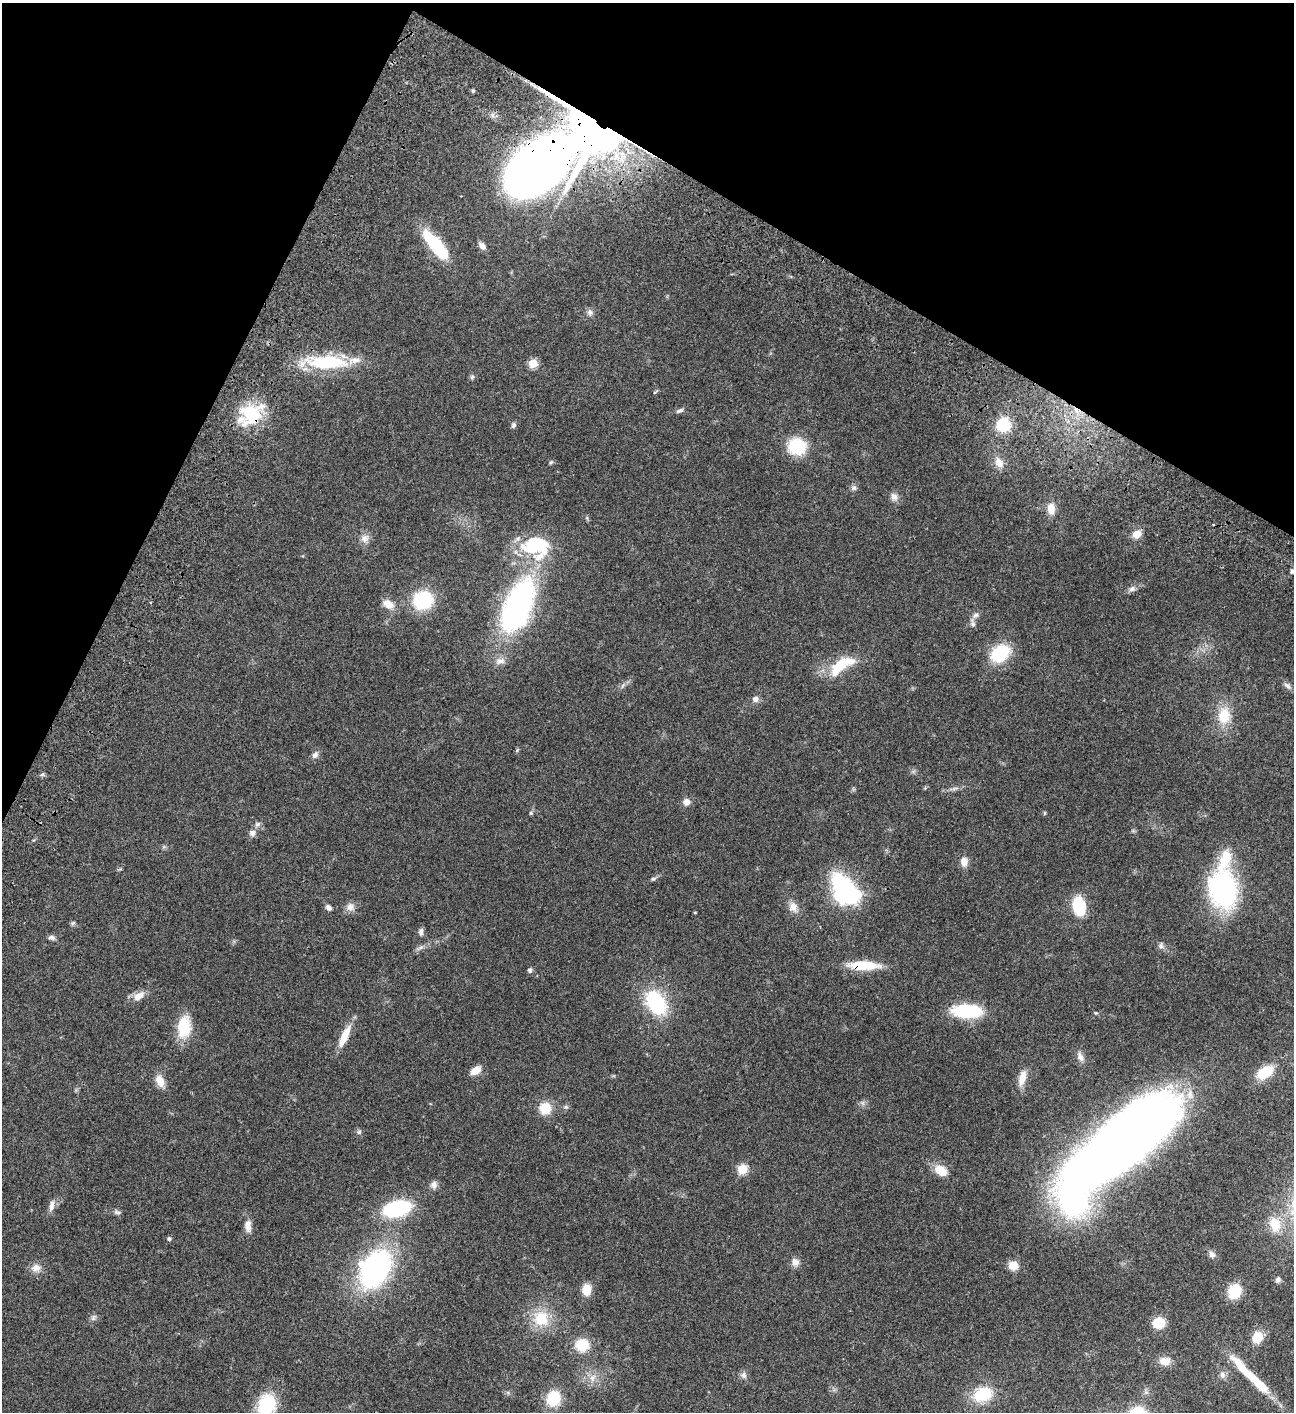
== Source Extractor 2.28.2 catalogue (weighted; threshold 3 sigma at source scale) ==
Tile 2 of 4 x 4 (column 2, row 1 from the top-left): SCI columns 1797-3088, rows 4432-5841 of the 6048 x 6047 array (HDU 1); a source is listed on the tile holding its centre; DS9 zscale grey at full resolution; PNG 1296 x 1414 px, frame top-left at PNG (2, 3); no overlay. Shown black and unused: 22% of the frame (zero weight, under 3 of 4 exposures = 13% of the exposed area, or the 3 px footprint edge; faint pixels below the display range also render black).
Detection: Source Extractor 2.28.2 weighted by HDU 2 'WHT'; one run over the whole footprint, this tile lists its part. Background 0.0644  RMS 0.0059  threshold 0.0263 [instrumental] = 3 sigma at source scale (4.5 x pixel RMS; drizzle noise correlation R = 1.50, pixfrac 1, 0.05/0.05 arcsec/px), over >= 5 px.
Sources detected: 109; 2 inside a brighter object's white glare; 1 cosmic-ray / hot-pixel residue — not listed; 5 inside a brighter listed object's ellipse — not listed separately; the other 101 listed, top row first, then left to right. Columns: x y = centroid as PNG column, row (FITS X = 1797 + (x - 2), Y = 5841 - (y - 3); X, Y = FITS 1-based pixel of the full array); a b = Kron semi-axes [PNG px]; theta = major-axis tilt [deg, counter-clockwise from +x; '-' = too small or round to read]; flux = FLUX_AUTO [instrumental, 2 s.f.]
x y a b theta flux
473 91 5 4 - 0.82
597 131 39 25 -32 500
538 166 69 40 37 790
436 245 29 9 -51 45
482 246 11 7 -46 2.5
590 312 10 7 -76 2
327 362 52 16 -2 39
533 363 5 5 - 23
472 377 6 5 - 1
655 392 7 3 45 0.61
680 411 11 5 22 1.5
251 414 26 24 -43 28
513 425 8 6 73 1.3
1003 425 13 12 - 19
797 446 17 15 -4 24
551 462 6 4 43 0.77
999 462 16 11 -61 5.2
854 488 8 7 - 1.5
894 497 11 9 -62 2.9
1051 509 13 9 -89 5.1
1137 534 11 10 - 4.9
365 538 12 10 46 3.6
533 547 37 20 0 28
1292 571 5 4 - 1.2
1132 589 10 7 20 2.1
423 600 16 14 21 38
388 604 15 10 -32 5.8
518 605 50 23 66 150
976 615 9 6 17 1.8
973 624 9 6 -79 1.8
1000 653 20 15 41 26
500 661 15 8 6 3.5
839 667 30 14 47 18
1287 685 11 6 -33 2
755 699 8 7 - 2.5
1224 716 24 17 82 14
315 755 11 7 49 2.2
42 775 6 4 19 0.87
955 788 13 3 15 1.7
686 802 8 8 - 3.3
531 813 5 4 - 0.72
1044 813 6 3 71 0.55
257 824 8 6 21 1.4
252 833 9 9 - 2.4
964 862 12 9 -89 4.1
653 879 7 5 27 1.1
845 889 22 13 -55 130
1223 889 32 23 -78 100
1079 906 16 10 -80 26
328 907 8 6 -46 2
350 907 12 11 - 3.5
793 907 13 11 -66 4.6
73 923 6 6 - 0.91
421 932 10 6 81 1.8
52 938 8 5 -9 1.8
1161 946 9 7 -80 1.8
863 965 31 9 -2 19
530 970 6 6 - 1.3
139 996 17 9 36 5.2
656 1003 24 16 -56 42
967 1011 24 11 -2 42
184 1027 25 15 84 18
344 1037 30 8 65 9.2
1080 1057 14 7 -68 2.9
476 1070 10 6 35 7.1
1265 1072 15 9 34 17
1022 1078 20 9 75 6.1
160 1081 15 10 -67 5.7
545 1108 11 11 - 12
359 1132 6 6 - 1.1
1123 1142 116 38 39 770
742 1169 5 5 - 27
941 1171 16 11 -34 8.6
434 1185 10 8 83 2.5
51 1206 16 7 80 3
397 1209 19 11 13 63
117 1212 10 5 -26 1.4
1275 1224 22 15 -76 11
248 1226 16 9 -86 4.2
169 1239 6 5 - 1
1212 1254 10 8 -51 2.2
795 1262 10 9 - 3.2
1013 1266 10 9 - 6.2
36 1268 13 10 15 4.1
375 1269 27 19 60 150
1278 1280 7 6 - 1.5
587 1289 12 9 87 8.3
1234 1291 11 8 70 24
93 1318 9 5 61 1.5
541 1318 22 21 - 18
1159 1323 11 10 - 11
1257 1337 11 9 63 10
582 1345 14 13 - 14
1165 1361 15 10 -4 4.7
743 1375 10 7 -68 2
1222 1375 9 7 88 2
1251 1376 64 8 -45 23
592 1378 11 7 74 3.2
983 1394 27 19 18 18
553 1398 16 14 70 17
266 1405 24 19 72 26
Overlapping masked pixels (flux is a lower limit): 4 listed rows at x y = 597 131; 538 166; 251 414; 863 965
Isophote crosses this tile's border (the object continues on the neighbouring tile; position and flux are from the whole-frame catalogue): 2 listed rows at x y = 1292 571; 266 1405